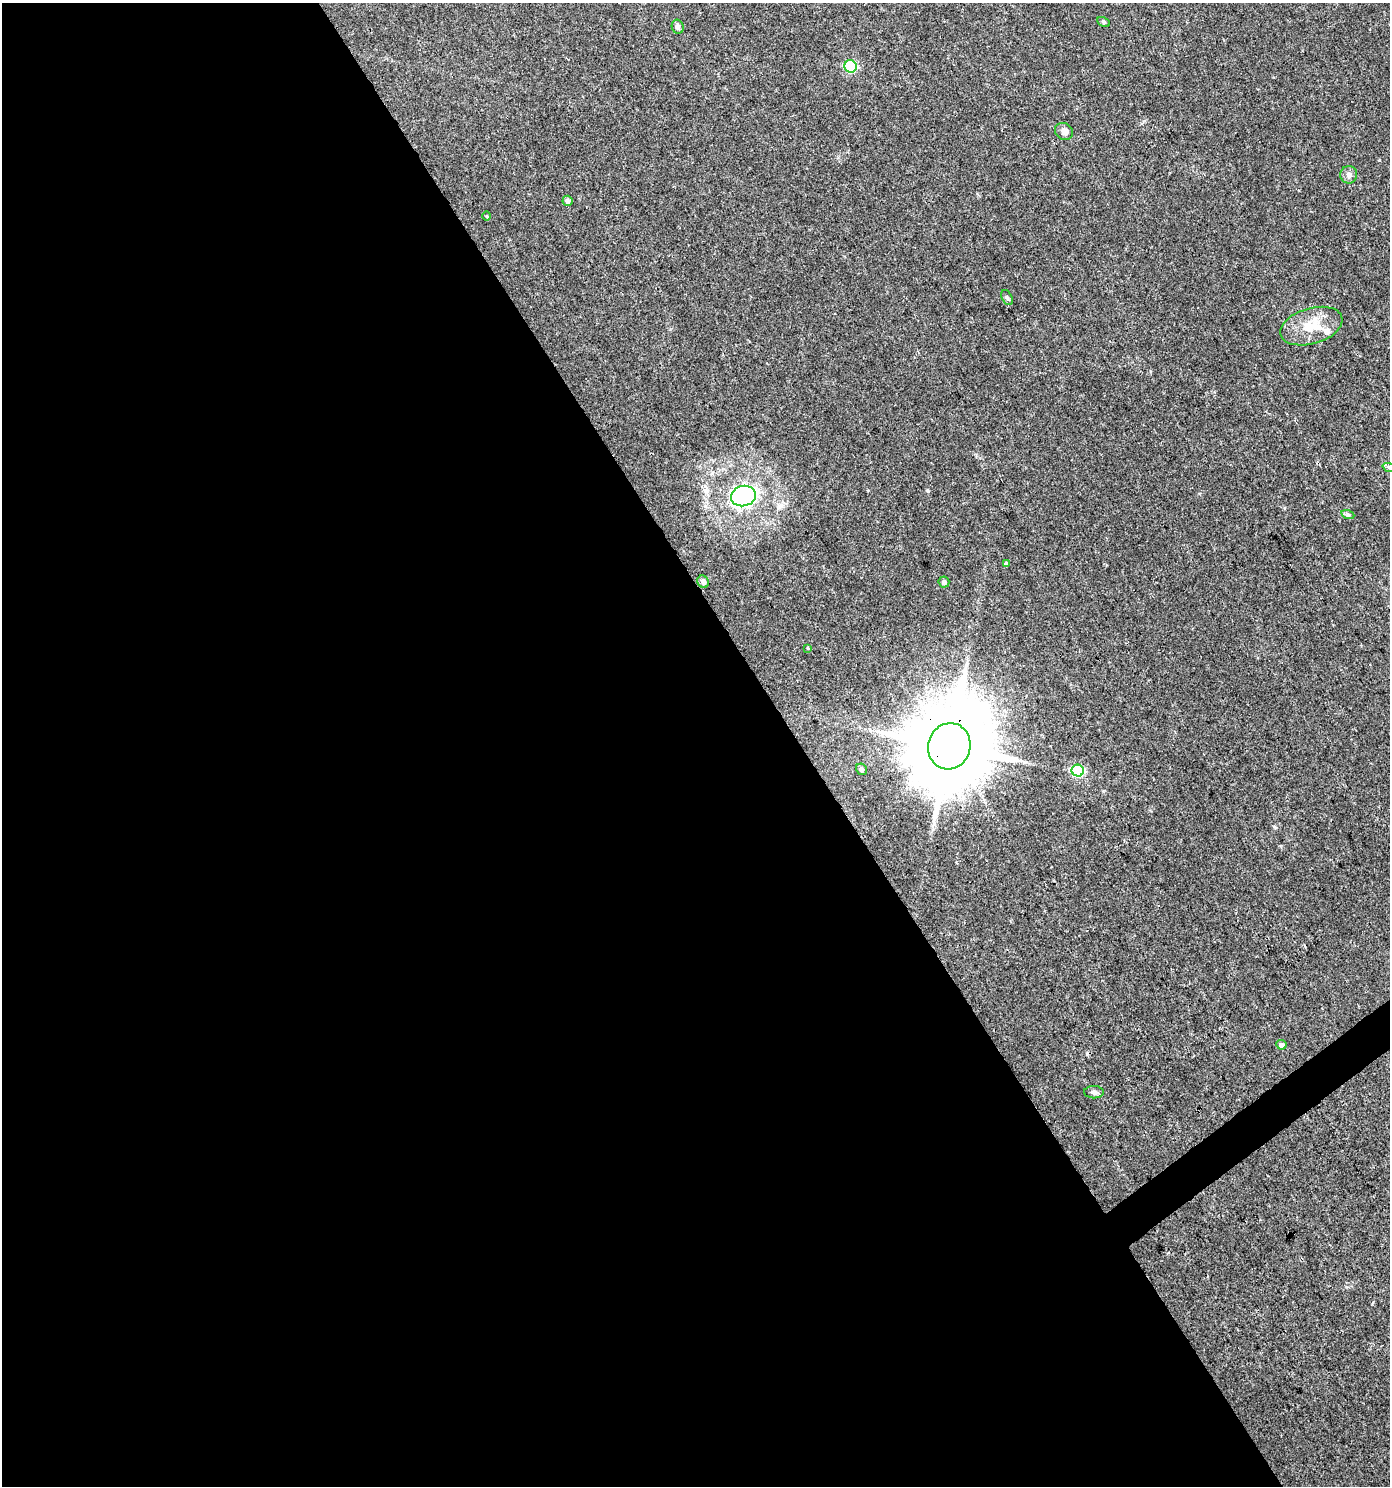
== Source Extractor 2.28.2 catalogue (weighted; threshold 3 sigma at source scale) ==
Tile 9 of 4 x 4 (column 1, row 3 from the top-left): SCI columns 190-1577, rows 1485-2968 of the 5869 x 5943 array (HDU 1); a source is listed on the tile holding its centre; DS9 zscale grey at full resolution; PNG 1392 x 1488 px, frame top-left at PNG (2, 3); each listed source drawn as its Kron ellipse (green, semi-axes under 4 px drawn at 4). Shown black and unused: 58% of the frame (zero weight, under 3 of 4 exposures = <1% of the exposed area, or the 3 px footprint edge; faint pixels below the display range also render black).
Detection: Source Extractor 2.28.2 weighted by HDU 2 'WHT'; one run over the whole footprint, this tile lists its part. Background 0.0333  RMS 0.0033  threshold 0.015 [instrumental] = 3 sigma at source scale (4.5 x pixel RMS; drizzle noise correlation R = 1.50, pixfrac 1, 0.0396/0.0396 arcsec/px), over >= 5 px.
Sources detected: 22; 1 inside a brighter listed object's ellipse — not listed separately; the other 21 listed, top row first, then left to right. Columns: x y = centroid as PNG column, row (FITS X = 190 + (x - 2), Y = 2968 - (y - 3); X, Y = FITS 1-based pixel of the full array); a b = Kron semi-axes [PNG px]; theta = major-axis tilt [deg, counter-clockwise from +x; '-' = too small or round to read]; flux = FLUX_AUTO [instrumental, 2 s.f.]
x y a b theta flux
1104 22 7 4 -28 0.52
678 27 7 6 - 1.3
850 66 6 6 - 26
1064 131 9 8 - 1.7
1349 175 9 8 - 1.5
568 201 5 5 - 1
487 216 5 3 - 0.28
1007 297 8 5 -63 0.62
1311 326 32 18 16 9.7
1389 467 7 4 -19 0.56
743 496 12 10 14 69
1348 515 6 4 -19 0.6
1006 564 4 4 - 0.78
703 582 6 5 - 1.2
944 582 5 5 - 1.2
808 648 4 3 - 0.3
949 746 23 21 73 4600
862 769 6 5 - 0.82
1078 771 6 6 - 31
1281 1045 5 5 - 1.3
1094 1092 10 6 -1 1
Overlapping masked pixels (flux is a lower limit): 1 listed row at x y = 949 746
Isophote crosses this tile's border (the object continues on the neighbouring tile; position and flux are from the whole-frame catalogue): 1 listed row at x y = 1389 467
Unlisted compact peaks at least as high as the median listed source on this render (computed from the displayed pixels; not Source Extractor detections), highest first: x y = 928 491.